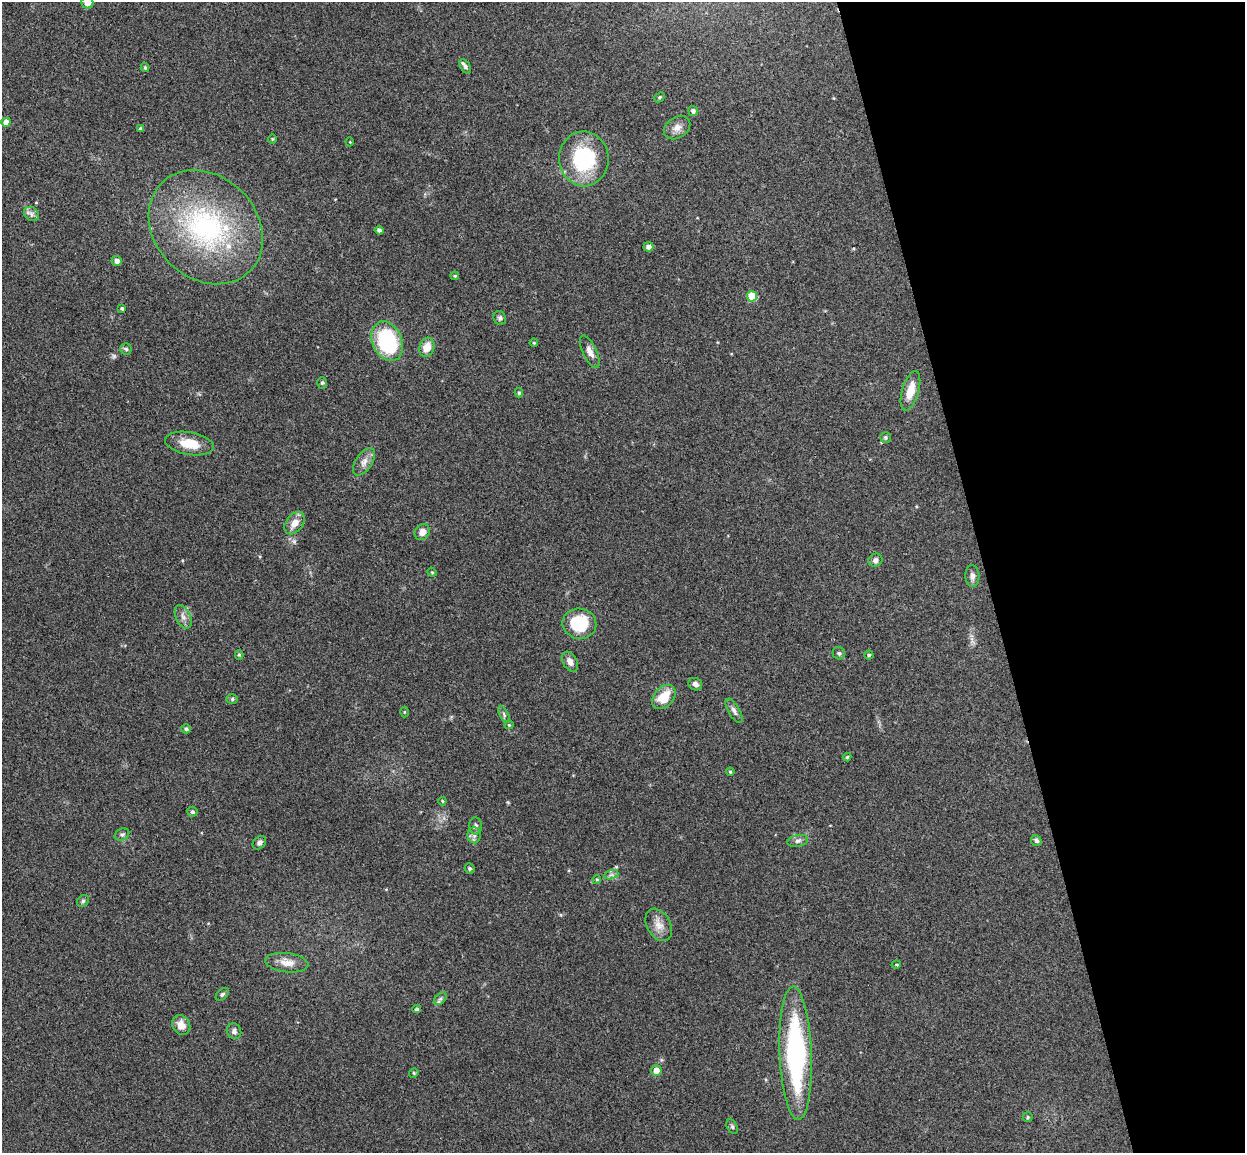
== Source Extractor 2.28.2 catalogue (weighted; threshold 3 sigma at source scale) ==
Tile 12 of 4 x 4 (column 4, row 3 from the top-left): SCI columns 3787-5029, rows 1306-2456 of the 5086 x 5029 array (HDU 1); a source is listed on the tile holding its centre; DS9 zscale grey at full resolution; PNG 1247 x 1155 px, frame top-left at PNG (2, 2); each listed source drawn as its Kron ellipse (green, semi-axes under 4 px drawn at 4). Shown black and unused: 21% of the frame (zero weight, under 3 of 4 exposures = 5% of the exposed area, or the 3 px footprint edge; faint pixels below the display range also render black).
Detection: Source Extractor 2.28.2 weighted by HDU 2 'WHT'; one run over the whole footprint, this tile lists its part. Background 0.0705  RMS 0.0075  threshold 0.0339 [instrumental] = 3 sigma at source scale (4.5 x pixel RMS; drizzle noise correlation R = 1.50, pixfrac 1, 0.05/0.05 arcsec/px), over >= 5 px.
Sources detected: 80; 1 too faint to see at this stretch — neither listed nor drawn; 2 inside a brighter listed object's ellipse — not listed separately; the other 77 listed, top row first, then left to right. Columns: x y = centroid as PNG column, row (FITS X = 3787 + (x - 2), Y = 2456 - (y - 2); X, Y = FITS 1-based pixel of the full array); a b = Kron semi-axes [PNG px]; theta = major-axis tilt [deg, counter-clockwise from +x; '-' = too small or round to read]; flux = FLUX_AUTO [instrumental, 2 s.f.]
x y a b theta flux
87 2 6 6 - 7.1
465 66 8 5 -58 1.9
145 68 4 3 - 1
659 97 6 4 41 1.1
693 111 5 4 - 2
6 122 4 4 - 5.9
677 128 14 10 35 5.3
140 129 4 3 - 1.7
272 139 4 4 - 0.77
350 142 4 3 - 0.53
584 159 27 25 -85 58
32 214 8 6 -40 2.6
206 227 62 51 -45 130
379 230 4 4 - 2.1
648 247 5 4 - 2.9
117 261 5 5 - 3
455 276 4 3 - 0.96
752 296 5 5 - 20
122 308 3 3 - 0.95
500 318 7 6 - 1.6
387 341 20 15 -66 65
534 343 4 3 - 0.62
427 347 10 7 70 9.2
126 349 6 5 - 1.4
590 352 18 7 -64 4.9
322 383 6 5 - 1.3
910 391 20 8 74 11
519 393 4 3 - 1.1
886 438 5 5 - 1.3
189 444 25 11 -9 15
364 462 15 8 56 5.1
295 523 12 8 52 6.5
422 532 8 7 - 5.1
875 560 7 6 - 2.8
432 572 5 4 - 0.8
972 576 11 7 -87 3.2
183 617 12 7 -65 4
579 624 17 15 -11 33
839 653 6 6 - 1.6
239 655 5 4 - 0.98
869 655 4 4 - 1
570 662 11 7 -60 4.5
695 684 7 6 - 2.7
664 697 14 9 48 16
232 699 6 5 - 1.2
734 711 13 5 -59 2.9
404 712 5 3 - 0.68
504 714 9 4 -64 1.4
509 725 4 4 - 0.77
186 729 5 4 - 1.6
847 757 4 4 - 0.91
730 772 4 3 - 0.88
442 801 4 4 - 0.79
192 812 5 5 - 1.7
475 826 8 6 -86 2.2
122 834 8 5 26 1.7
474 835 8 6 -90 2.6
798 841 10 6 11 2.6
1036 841 6 5 - 1.9
259 843 7 5 47 2.4
469 868 5 5 - 1.4
611 875 7 4 18 1.7
597 879 4 4 - 0.85
83 901 6 5 - 1.4
659 925 17 11 -60 7.3
287 963 22 9 -6 7.6
896 965 5 3 - 0.73
222 994 8 5 45 1.4
440 999 7 5 45 1.7
417 1009 4 4 - 1.3
181 1025 10 8 -58 7
234 1031 8 7 - 2.5
796 1053 67 16 -88 140
656 1070 5 5 - 5.2
414 1073 5 4 - 0.99
1028 1117 5 4 - 1
732 1127 7 5 -63 1.5
Isophote crosses this tile's border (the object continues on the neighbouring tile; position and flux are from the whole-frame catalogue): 1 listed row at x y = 87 2